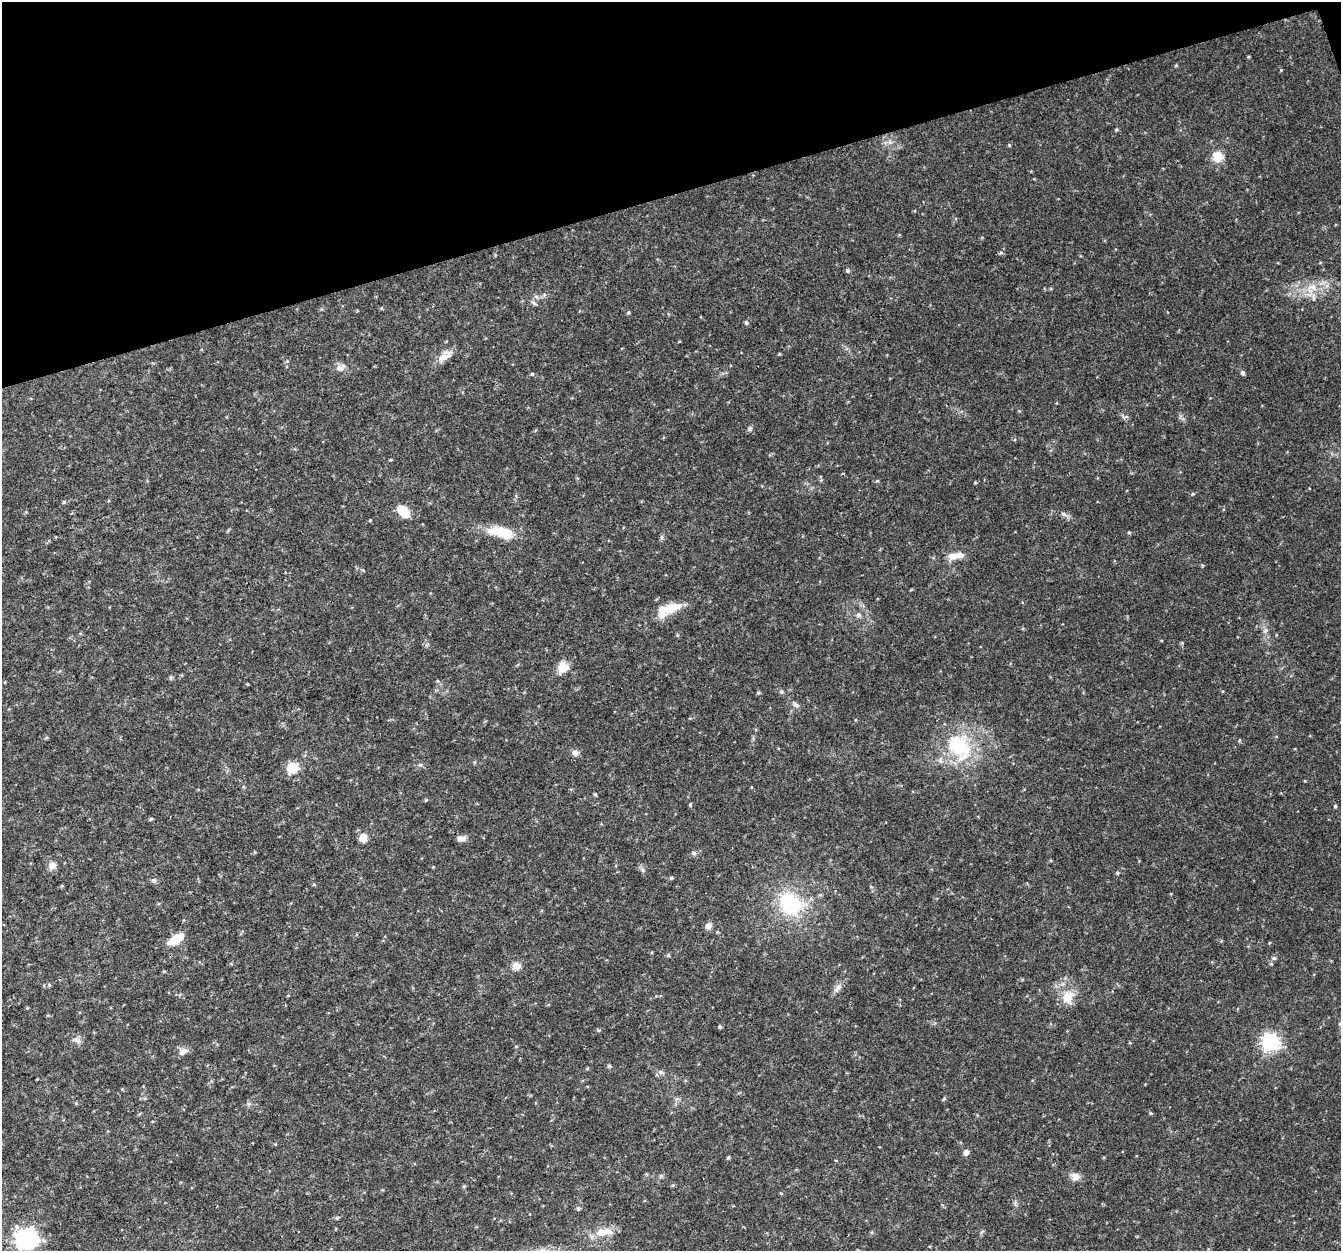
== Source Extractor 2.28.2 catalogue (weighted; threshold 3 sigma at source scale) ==
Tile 3 of 4 x 4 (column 3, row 1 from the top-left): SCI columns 2683-4021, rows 3867-5115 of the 5362 x 5182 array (HDU 1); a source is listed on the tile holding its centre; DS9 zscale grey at full resolution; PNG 1343 x 1253 px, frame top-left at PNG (2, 2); no overlay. Shown black and unused: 16% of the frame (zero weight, under 3 of 4 exposures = <1% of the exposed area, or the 3 px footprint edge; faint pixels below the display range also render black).
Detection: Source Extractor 2.28.2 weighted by HDU 2 'WHT'; one run over the whole footprint, this tile lists its part. Background 0.0306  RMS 0.0034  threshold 0.0155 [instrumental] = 3 sigma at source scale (4.5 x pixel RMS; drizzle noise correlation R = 1.50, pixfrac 1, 0.0396/0.0396 arcsec/px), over >= 5 px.
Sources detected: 66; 1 inside a brighter object's white glare — not listed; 1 inside a brighter listed object's ellipse — not listed separately; the other 64 listed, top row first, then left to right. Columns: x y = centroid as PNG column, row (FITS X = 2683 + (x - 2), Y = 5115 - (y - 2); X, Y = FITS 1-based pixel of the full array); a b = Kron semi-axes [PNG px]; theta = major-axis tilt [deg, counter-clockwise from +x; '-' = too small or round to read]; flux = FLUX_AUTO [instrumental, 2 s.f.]
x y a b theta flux
1176 65 5 4 - 0.32
890 142 6 5 - 0.82
1009 145 5 3 - 0.31
1218 156 12 12 - 4.4
1001 253 6 4 0 0.48
1312 287 15 9 2 4.1
1314 298 6 4 -90 0.67
628 312 5 3 - 0.39
747 323 5 5 - 0.63
446 356 20 11 42 3.3
340 368 14 8 30 2
1243 373 6 6 - 0.62
532 374 5 5 - 0.42
750 429 6 5 - 0.64
877 481 5 3 - 0.33
1193 494 4 4 - 0.36
64 502 5 4 - 0.46
403 511 12 8 -46 7.6
1064 514 7 5 -59 0.76
501 532 30 11 -3 10
1129 532 5 3 - 0.35
955 556 25 8 6 3.7
665 610 30 15 24 6.7
858 615 7 6 - 0.95
677 635 5 3 - 0.33
563 667 14 12 77 3.8
758 693 5 4 - 0.43
796 705 9 5 -16 0.97
959 747 42 28 -49 23
575 753 9 7 -31 1.3
292 768 6 6 - 27
595 794 5 4 - 0.4
426 800 4 4 - 0.32
1335 806 4 4 - 0.45
151 819 5 4 - 0.39
363 838 10 9 - 2.6
461 838 11 6 4 1.8
694 853 7 6 - 0.73
52 866 10 9 - 1.7
1117 873 4 4 - 0.38
671 878 5 4 - 0.4
153 880 7 4 -17 0.61
790 904 25 20 -42 24
708 926 8 8 - 1.5
175 939 17 9 35 5.8
669 955 5 3 - 0.4
1274 958 6 5 - 0.61
516 966 10 9 - 2.5
837 988 14 6 60 1.7
1068 997 19 14 72 5.9
720 1027 5 4 - 0.49
76 1039 9 5 20 1.1
1270 1042 7 7 - 130
183 1052 11 8 51 1.8
661 1072 7 5 -45 0.77
944 1099 6 3 20 0.41
1150 1113 4 4 - 0.36
966 1152 8 6 67 1.1
728 1157 5 4 - 0.46
836 1161 3 3 - 0.69
1075 1176 10 10 - 2.2
578 1208 6 5 - 0.53
603 1232 26 10 5 5.2
27 1239 12 11 - 69